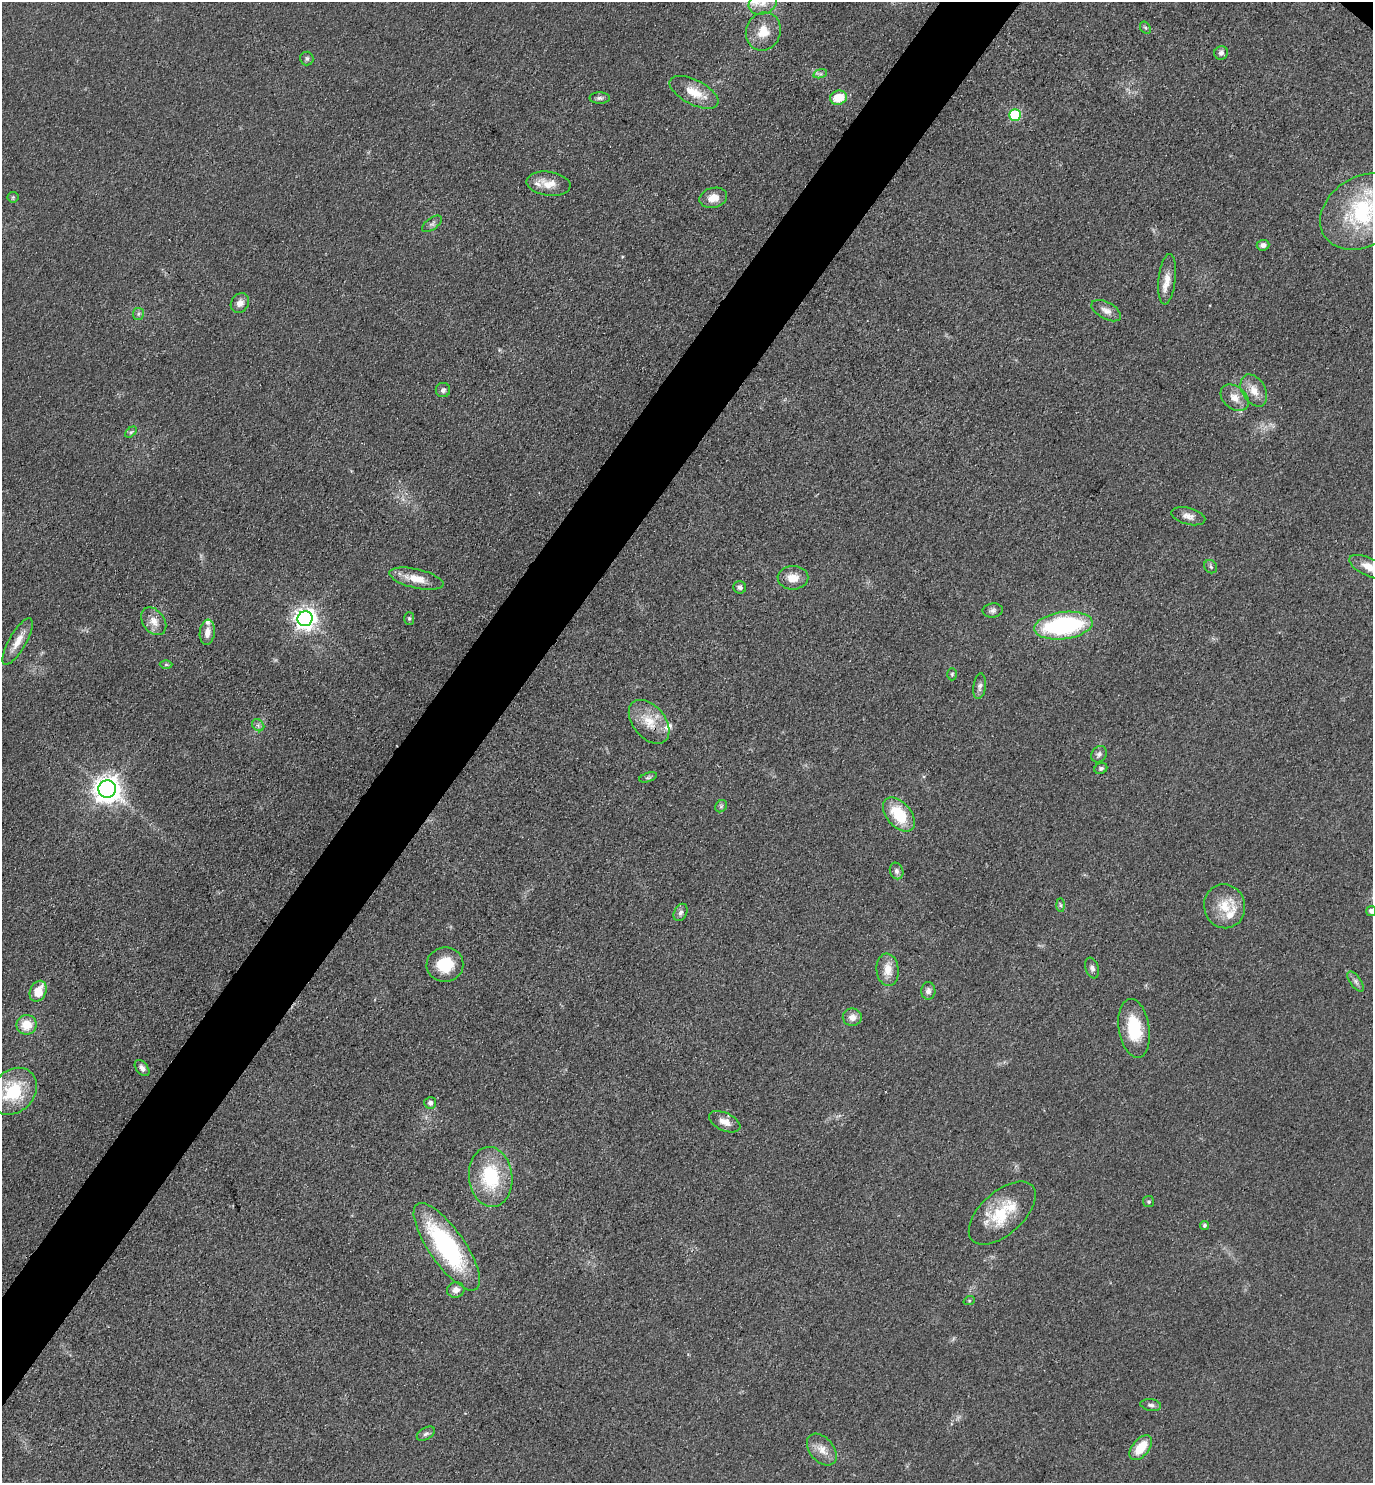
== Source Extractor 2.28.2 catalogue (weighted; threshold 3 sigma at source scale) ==
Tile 7 of 4 x 4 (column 3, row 2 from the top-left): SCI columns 3046-4416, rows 2973-4453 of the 5948 x 5943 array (HDU 1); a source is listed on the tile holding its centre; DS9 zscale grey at full resolution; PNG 1375 x 1485 px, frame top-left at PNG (2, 2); each listed source drawn as its Kron ellipse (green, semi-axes under 4 px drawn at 4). Shown black and unused: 5% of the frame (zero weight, under 3 of 4 exposures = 1% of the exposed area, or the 3 px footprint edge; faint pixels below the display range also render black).
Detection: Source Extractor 2.28.2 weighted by HDU 2 'WHT'; one run over the whole footprint, this tile lists its part. Background 0.0754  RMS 0.0071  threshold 0.0319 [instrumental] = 3 sigma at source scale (4.5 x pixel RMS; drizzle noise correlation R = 1.50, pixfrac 1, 0.05/0.05 arcsec/px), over >= 5 px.
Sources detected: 81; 4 inside a brighter listed object's ellipse — not listed separately; the other 77 listed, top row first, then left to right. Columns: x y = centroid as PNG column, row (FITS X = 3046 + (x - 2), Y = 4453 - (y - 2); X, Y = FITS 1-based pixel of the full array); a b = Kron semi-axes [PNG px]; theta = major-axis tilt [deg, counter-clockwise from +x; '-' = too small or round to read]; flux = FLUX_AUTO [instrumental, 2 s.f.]
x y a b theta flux
763 3 14 10 20 8.4
1145 28 6 5 - 1.3
763 32 19 17 68 14
1221 53 7 6 - 3
307 58 7 6 - 1.7
820 74 7 4 17 1.5
694 92 27 12 -27 15
600 98 10 5 0 2.3
838 98 8 7 - 17
1015 115 6 5 - 57
549 184 22 12 -8 10
13 197 6 5 - 1.1
713 198 14 10 14 7.9
1363 212 45 34 33 72
432 224 11 6 36 2.4
1263 245 6 5 - 3
1167 279 25 8 84 8.6
240 303 10 8 56 4.8
1106 311 16 8 -28 5.1
138 314 6 5 - 1.6
443 390 7 7 - 2.4
1254 391 17 11 -60 8.9
1235 398 16 11 -40 7.8
131 432 7 4 44 1.2
1188 516 17 8 -15 5
1211 567 7 6 - 1.6
1369 567 21 9 -24 10
793 578 15 11 0 9.4
416 579 28 9 -13 12
740 587 6 6 - 2.2
993 610 10 7 8 2.5
409 618 6 5 - 1.2
305 619 8 7 - 500
154 621 15 10 -53 7.6
1063 626 29 13 7 100
207 632 13 7 83 5.9
18 641 26 8 60 9.5
166 664 6 4 0 1.1
952 674 6 5 - 1.2
980 686 13 6 83 3.1
649 722 25 16 -50 17
258 725 7 5 -45 1.8
1099 754 9 7 52 2.4
1101 768 7 5 27 1.7
648 777 9 4 18 1.5
107 789 9 8 - 830
721 806 6 5 - 1.4
899 815 20 12 -49 29
897 871 8 6 -69 2.6
1060 905 7 4 -89 1.3
1225 906 22 20 -76 18
1371 911 5 5 - 2.9
681 912 9 6 63 2.6
445 965 18 17 - 22
1092 968 11 6 -70 2.6
888 970 16 11 -84 9.7
1356 982 11 5 -54 2.6
38 991 11 8 66 13
928 991 9 7 -88 3.1
852 1017 9 8 - 5.6
26 1025 10 10 - 15
1134 1028 30 15 -81 29
142 1068 9 6 -52 3.1
13 1091 26 21 43 42
430 1103 6 5 - 3.1
725 1122 17 9 -25 6.4
491 1177 30 21 -84 45
1149 1202 5 5 - 1.3
1002 1213 41 21 42 34
1204 1226 4 4 - 1.6
447 1247 52 17 -55 100
456 1290 9 7 16 4.6
969 1301 6 3 19 0.8
1151 1405 10 6 -9 2.3
426 1434 10 6 29 2.1
1141 1448 14 8 51 16
822 1450 18 12 -49 8.5
Overlapping masked pixels (flux is a lower limit): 1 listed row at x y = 649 722
Isophote crosses this tile's border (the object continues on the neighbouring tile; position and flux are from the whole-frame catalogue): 6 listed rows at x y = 763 3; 1363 212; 1369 567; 18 641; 1371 911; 13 1091